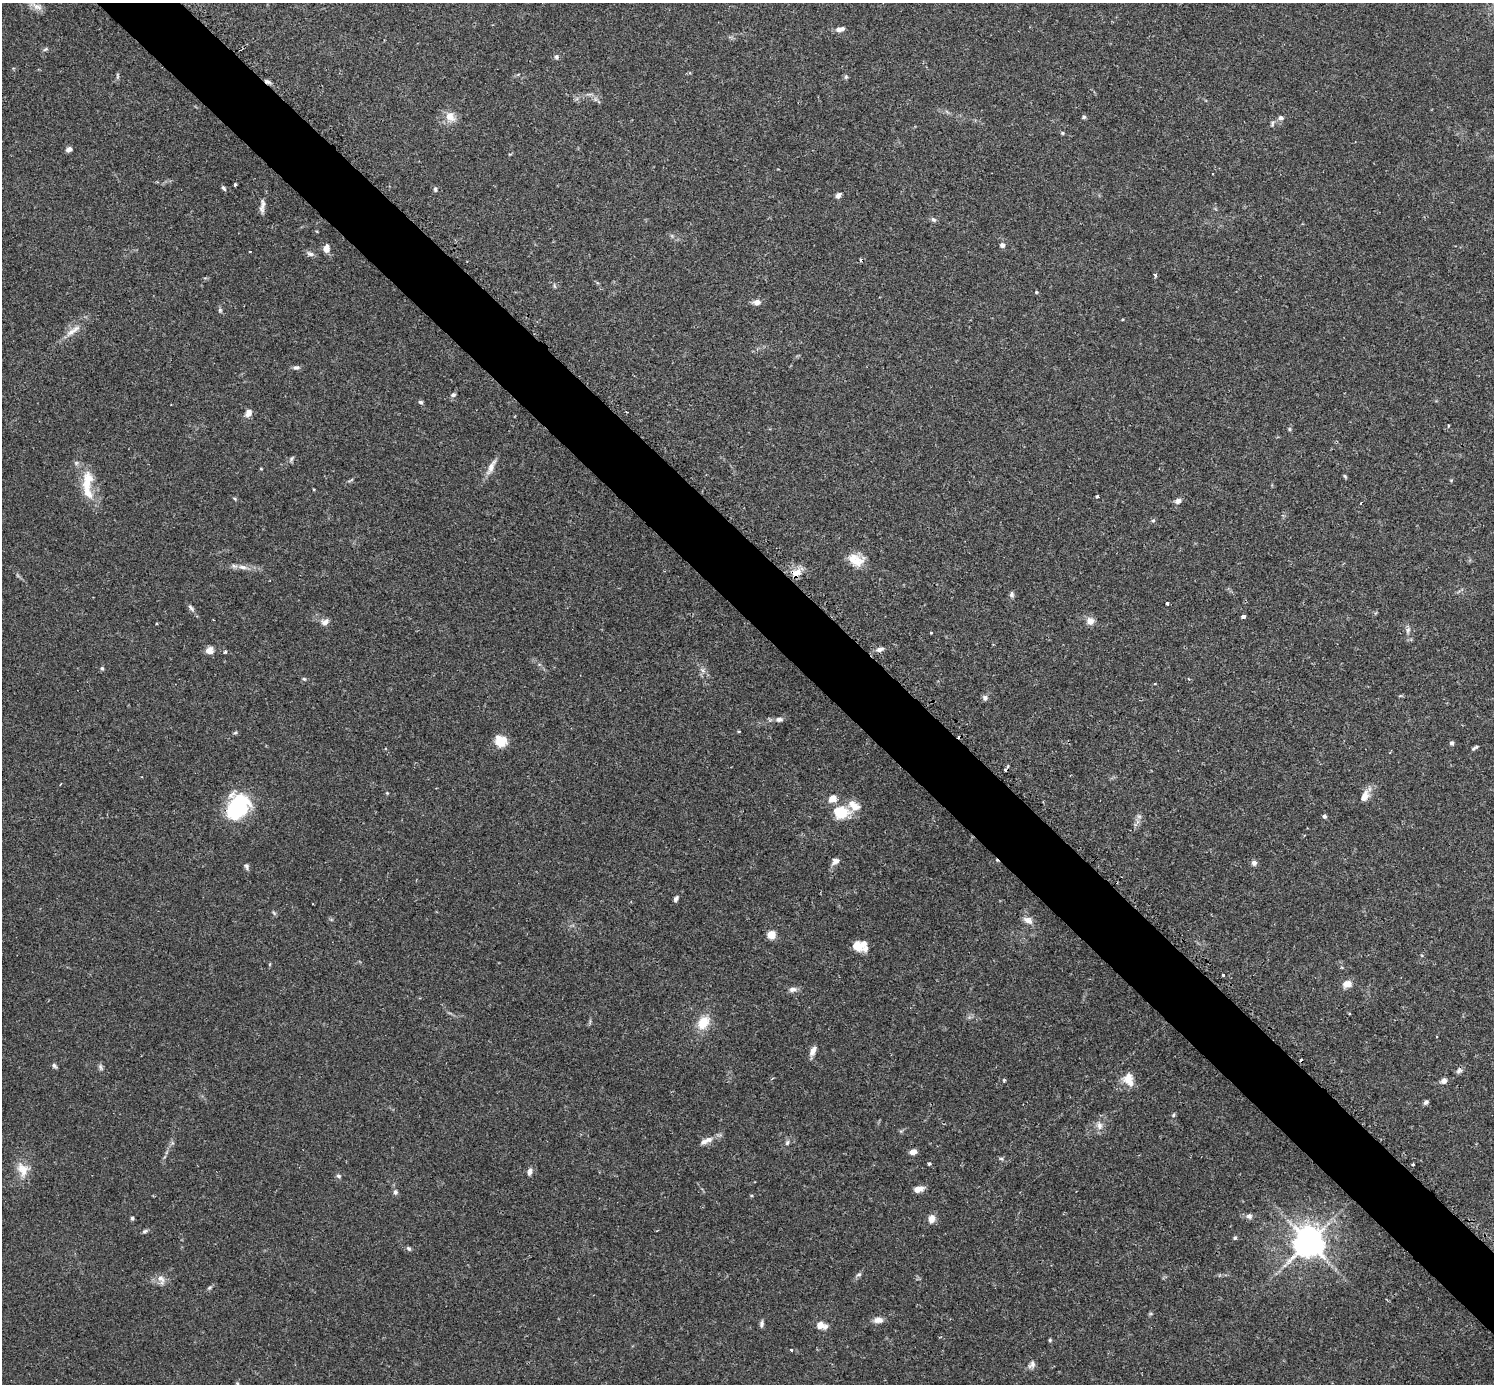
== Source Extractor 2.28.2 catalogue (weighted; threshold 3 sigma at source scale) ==
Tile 6 of 4 x 4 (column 2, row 2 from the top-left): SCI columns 1533-3024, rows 2955-4336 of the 6041 x 6040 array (HDU 1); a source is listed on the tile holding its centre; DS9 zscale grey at full resolution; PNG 1496 x 1386 px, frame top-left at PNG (2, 3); no overlay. Shown black and unused: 5% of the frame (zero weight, under 2 of 3 exposures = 2% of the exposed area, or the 3 px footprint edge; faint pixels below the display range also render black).
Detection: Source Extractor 2.28.2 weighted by HDU 2 'WHT'; one run over the whole footprint, this tile lists its part. Background 0.106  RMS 0.006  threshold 0.0269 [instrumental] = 3 sigma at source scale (4.5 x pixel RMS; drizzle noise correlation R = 1.50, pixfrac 1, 0.05/0.05 arcsec/px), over >= 5 px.
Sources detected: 146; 1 too faint to see at this stretch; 1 inside a brighter object's white glare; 6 cosmic-ray / hot-pixel residue — not listed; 5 inside a brighter listed object's ellipse — not listed separately; the other 133 listed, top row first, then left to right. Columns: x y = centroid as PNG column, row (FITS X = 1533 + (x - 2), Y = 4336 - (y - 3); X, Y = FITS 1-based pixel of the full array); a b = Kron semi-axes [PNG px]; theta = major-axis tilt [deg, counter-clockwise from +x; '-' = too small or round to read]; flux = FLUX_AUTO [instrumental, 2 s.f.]
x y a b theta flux
36 6 20 8 -25 4
840 29 11 6 13 2.9
45 49 8 4 24 0.97
556 57 6 6 - 1.3
117 76 10 4 86 1.1
846 77 6 5 - 1
589 94 12 2 0 1.4
450 117 16 13 -51 6.5
1084 117 6 5 - 0.99
1280 118 7 6 - 1.9
1272 123 10 4 62 1.3
1062 133 5 4 - 0.73
69 149 7 5 24 2.3
235 184 3 3 - 1.5
223 188 7 4 -51 1.3
435 189 6 4 -90 1.1
838 195 8 6 49 2.1
262 206 19 6 82 3.2
933 220 8 5 -38 1.4
672 236 6 4 -72 0.92
1002 245 5 4 - 2.7
326 249 7 6 - 5.7
310 254 10 6 -27 2
860 260 4 3 - 0.78
1155 275 4 3 - 1.2
554 286 8 4 -81 0.85
1036 292 4 3 - 0.52
757 302 9 6 2 3.4
220 310 7 5 -89 1.1
73 331 26 7 36 6.2
296 367 9 6 9 1.7
453 395 6 5 - 1.4
421 402 6 5 - 1.1
248 413 9 6 67 4
1448 426 4 3 - 0.75
1289 429 6 4 -90 0.85
291 459 10 5 61 1.2
76 463 6 6 - 1.2
491 467 24 7 62 4.9
261 469 3 3 - 0.51
1345 476 7 3 -53 0.76
351 480 10 3 29 0.93
87 481 29 13 81 14
313 489 4 3 - 0.5
1097 496 4 3 - 0.94
235 499 5 4 - 0.68
1178 501 9 6 23 2.3
1361 503 4 2 - 0.51
1153 521 5 5 - 0.89
856 561 22 15 20 9.5
243 567 14 6 -11 3.7
796 573 14 11 32 6.7
1012 594 8 6 -86 1.5
1167 603 3 3 - 1.1
191 608 11 5 -53 1.9
1243 616 4 3 - 2.9
1090 621 9 8 - 4.4
325 622 11 8 29 2.8
1408 630 9 5 63 1.7
931 633 3 3 - 0.48
880 649 10 5 17 2.6
209 650 8 7 - 4.5
226 651 4 4 - 1.6
102 668 6 5 - 0.98
703 671 7 4 -20 1.3
304 679 5 5 - 0.95
1189 679 4 2 - 0.53
1155 683 3 2 - 0.59
985 698 7 6 - 1.9
779 719 11 6 0 2.3
738 731 4 3 - 0.74
235 732 6 4 43 0.77
501 741 14 13 - 9.3
1452 743 5 4 - 1.5
1474 748 9 4 33 1.1
60 784 3 2 - 0.51
387 793 5 4 - 0.58
1365 796 18 8 59 6
832 798 10 8 36 5.2
238 807 29 22 63 43
842 813 20 14 50 12
1139 816 7 5 -42 1.5
1324 816 5 4 - 1.3
835 861 10 8 37 2.6
1254 863 7 7 - 2
247 866 8 6 -70 1.4
676 899 7 5 60 1.6
274 913 7 4 -45 0.86
1028 920 14 9 -24 3.8
771 935 5 5 - 24
859 946 14 10 13 8.4
1223 975 3 3 - 1.3
1347 984 8 7 - 6.7
793 989 10 6 3 2.9
703 1022 19 13 58 11
813 1051 15 6 69 3.5
54 1066 7 5 -46 1.3
100 1067 10 6 -70 1.6
1459 1070 9 7 47 1.7
1128 1079 17 12 -70 8.8
1004 1080 3 3 - 0.81
1444 1081 8 6 26 2.5
1426 1102 6 5 - 1.6
1173 1115 5 5 - 0.85
1099 1126 11 8 -86 3.7
708 1140 11 7 3 3.3
787 1143 7 5 73 1.4
913 1152 7 5 16 3.7
1001 1159 6 5 - 1
929 1164 5 3 - 0.84
1413 1165 3 2 - 0.73
23 1169 21 16 -62 9.5
530 1172 9 6 74 2.4
338 1176 7 6 - 1.3
918 1189 9 6 13 5.2
395 1192 7 6 - 1.6
1249 1216 8 7 - 2.2
132 1218 4 4 - 1.4
932 1218 10 8 72 4
145 1231 7 5 27 1.3
1235 1238 5 4 - 0.92
1309 1242 10 10 - 800
408 1248 6 5 - 1.3
859 1274 9 5 34 1.4
161 1278 14 9 -39 4.1
209 1288 8 5 44 1.1
878 1320 13 7 1 3.5
762 1324 9 5 83 1.6
821 1325 11 7 -15 6.1
1050 1340 4 4 - 0.77
791 1350 3 3 - 0.63
1032 1365 11 7 57 2.4
237 1384 6 5 - 1
Overlapping masked pixels (flux is a lower limit): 1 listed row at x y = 796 573
Isophote crosses this tile's border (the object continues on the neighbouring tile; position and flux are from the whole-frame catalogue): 1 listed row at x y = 237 1384